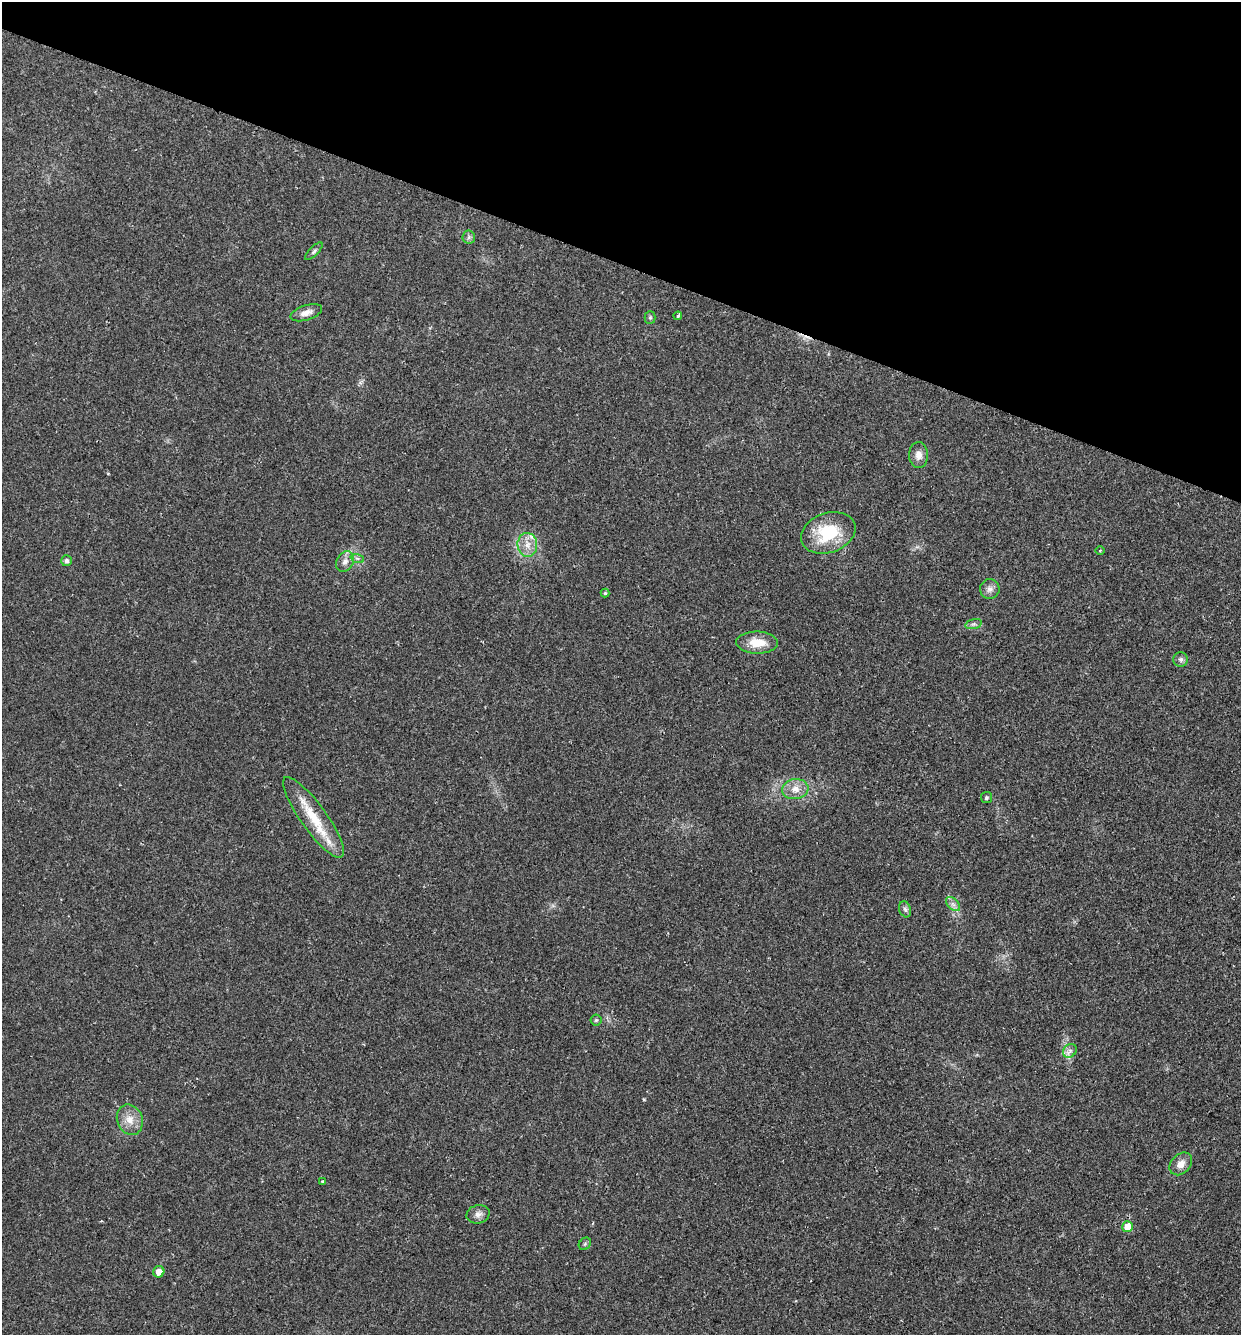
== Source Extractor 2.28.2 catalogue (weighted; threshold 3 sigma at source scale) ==
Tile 2 of 4 x 4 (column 2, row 1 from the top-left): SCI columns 1429-2667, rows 4025-5357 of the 5462 x 5379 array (HDU 1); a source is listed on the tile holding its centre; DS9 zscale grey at full resolution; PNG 1243 x 1337 px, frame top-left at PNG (2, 2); each listed source drawn as its Kron ellipse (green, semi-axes under 4 px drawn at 4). Shown black and unused: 20% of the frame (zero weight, under 2 of 3 exposures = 3% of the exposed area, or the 3 px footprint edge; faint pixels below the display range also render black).
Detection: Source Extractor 2.28.2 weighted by HDU 2 'WHT'; one run over the whole footprint, this tile lists its part. Background 0.0469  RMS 0.0048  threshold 0.0215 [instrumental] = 3 sigma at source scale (4.5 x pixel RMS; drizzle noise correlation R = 1.50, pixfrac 1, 0.05/0.05 arcsec/px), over >= 5 px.
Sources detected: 33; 2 inside a brighter listed object's ellipse — not listed separately; the other 31 listed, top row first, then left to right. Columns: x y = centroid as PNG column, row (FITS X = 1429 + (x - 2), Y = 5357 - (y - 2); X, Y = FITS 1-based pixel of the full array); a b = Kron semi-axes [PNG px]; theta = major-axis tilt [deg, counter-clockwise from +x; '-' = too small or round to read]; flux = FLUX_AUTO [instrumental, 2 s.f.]
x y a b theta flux
469 237 6 6 - 1.1
314 251 11 4 45 1.2
306 313 16 7 18 3.4
678 316 4 3 - 0.85
650 317 6 5 - 0.78
919 455 13 9 -89 3.4
828 533 28 20 19 23
527 545 12 10 -85 4.6
1100 551 5 3 - 0.41
357 558 7 4 -19 0.93
67 561 5 5 - 1.1
345 562 11 8 57 2.6
990 589 10 9 - 2.4
605 593 4 4 - 0.69
973 624 8 4 15 1.1
757 643 21 11 -1 8.3
1181 659 7 7 - 1.3
795 789 13 10 9 4.7
986 797 6 5 - 0.72
313 817 49 13 -54 17
953 904 8 5 -45 1.6
905 909 8 6 -71 1.2
596 1020 5 5 - 0.72
1070 1051 7 6 - 1.6
130 1120 15 12 -68 5.7
1181 1164 13 9 46 3.8
322 1181 3 2 - 0.5
478 1214 12 9 15 2.4
1128 1227 5 5 - 8
585 1244 7 5 46 0.84
159 1272 5 5 - 4.4